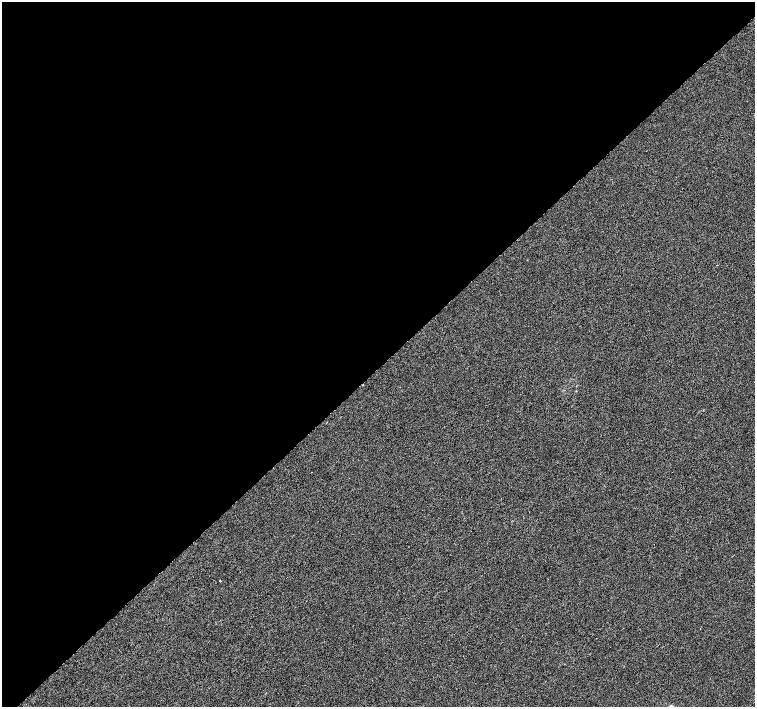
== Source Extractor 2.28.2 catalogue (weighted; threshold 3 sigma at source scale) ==
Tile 2 of 4 x 4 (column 2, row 1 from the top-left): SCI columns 1512-3016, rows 4450-5859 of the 6029 x 6016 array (HDU 1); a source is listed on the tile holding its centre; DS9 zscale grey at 2 x 2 block average (1 PNG px = mean of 2 x 2 image px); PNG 757 x 709 px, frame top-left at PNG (2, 2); no overlay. Shown black and unused: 52% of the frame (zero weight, under 3 of 6 exposures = <1% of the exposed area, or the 3 px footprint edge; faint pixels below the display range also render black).
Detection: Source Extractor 2.28.2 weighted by HDU 2 'WHT'; one run over the whole footprint, this tile lists its part. Background -1.50e-04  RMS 0.0021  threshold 0.00852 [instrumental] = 3 sigma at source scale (4.09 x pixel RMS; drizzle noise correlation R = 1.36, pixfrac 0.8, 0.0396/0.0396 arcsec/px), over >= 5 px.
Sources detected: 3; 1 cosmic-ray / hot-pixel residue — not listed; the other 2 listed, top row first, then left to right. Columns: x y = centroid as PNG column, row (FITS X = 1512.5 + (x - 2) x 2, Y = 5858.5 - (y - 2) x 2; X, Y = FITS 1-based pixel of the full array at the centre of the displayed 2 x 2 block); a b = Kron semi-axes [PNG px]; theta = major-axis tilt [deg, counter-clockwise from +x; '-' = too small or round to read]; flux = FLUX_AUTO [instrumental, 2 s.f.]
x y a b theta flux
220 581 2 2 - 0.28
671 706 4 3 - 0.74
Isophote crosses this tile's border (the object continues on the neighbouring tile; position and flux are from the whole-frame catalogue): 1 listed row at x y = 671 706